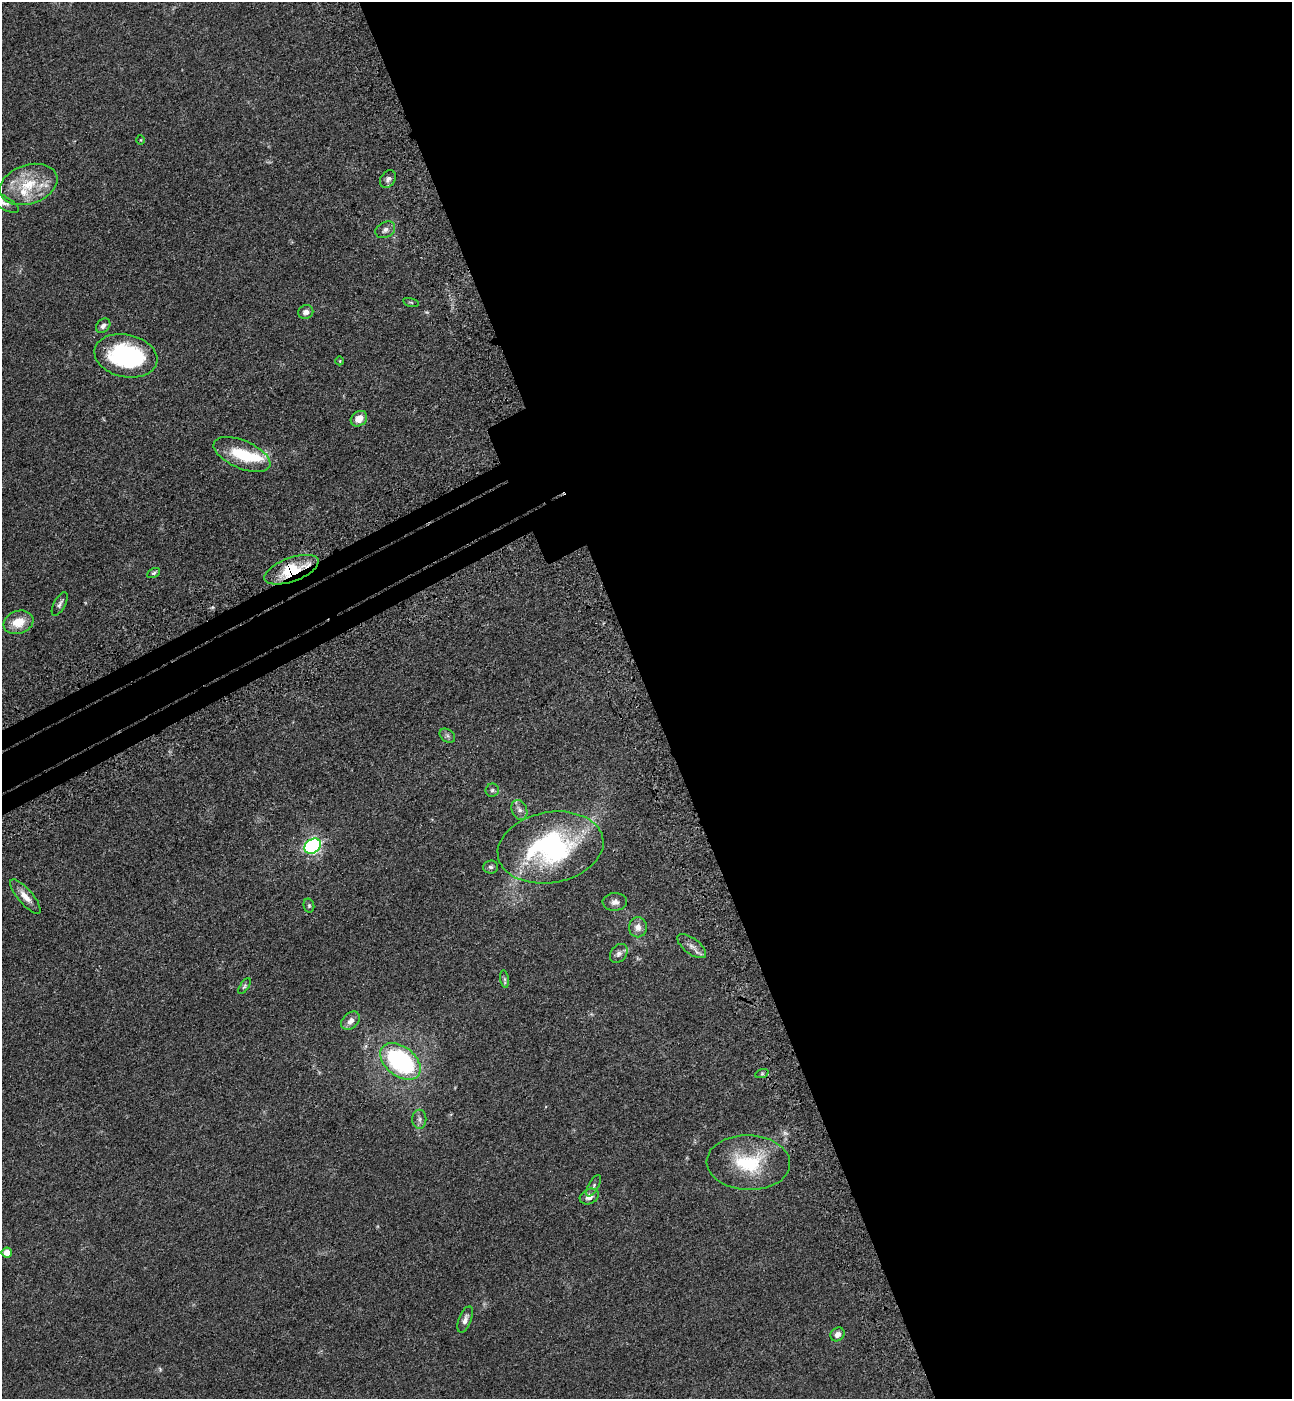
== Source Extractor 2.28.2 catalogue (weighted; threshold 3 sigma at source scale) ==
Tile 8 of 4 x 4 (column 4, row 2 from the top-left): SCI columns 4102-5391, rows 2884-4280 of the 5756 x 5768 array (HDU 1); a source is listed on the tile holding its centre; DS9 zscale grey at full resolution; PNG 1294 x 1401 px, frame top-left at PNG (2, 2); each listed source drawn as its Kron ellipse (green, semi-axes under 4 px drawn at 4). Shown black and unused: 52% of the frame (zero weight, under 3 of 4 exposures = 6% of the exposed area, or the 3 px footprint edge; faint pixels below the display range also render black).
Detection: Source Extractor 2.28.2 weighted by HDU 2 'WHT'; one run over the whole footprint, this tile lists its part. Background 0.0425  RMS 0.005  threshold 0.0225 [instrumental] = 3 sigma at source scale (4.5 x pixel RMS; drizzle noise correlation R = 1.50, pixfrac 1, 0.05/0.05 arcsec/px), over >= 5 px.
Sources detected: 44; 2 too faint to see at this stretch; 1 inside a brighter object's white glare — neither listed nor drawn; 1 inside a brighter listed object's ellipse — not listed separately; the other 40 listed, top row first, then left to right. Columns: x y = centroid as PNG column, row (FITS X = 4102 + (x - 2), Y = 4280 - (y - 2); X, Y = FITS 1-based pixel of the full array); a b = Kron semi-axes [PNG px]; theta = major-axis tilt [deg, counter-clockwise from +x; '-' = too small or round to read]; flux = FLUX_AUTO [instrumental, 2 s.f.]
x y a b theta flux
141 140 5 3 - 0.42
388 179 9 7 55 1.8
29 184 30 19 18 18
4 202 17 6 -30 2.3
385 230 10 7 29 2.1
411 302 8 3 -14 0.63
306 312 7 6 - 2.4
103 326 8 6 47 1.7
126 356 32 21 -12 65
340 361 4 3 - 0.38
359 419 9 7 38 5
242 454 30 14 -23 19
291 570 28 12 20 19
154 573 7 4 27 0.83
60 604 13 5 62 1.6
18 622 15 11 19 9.3
447 736 8 6 -35 1.3
492 790 6 6 - 1.1
519 810 10 7 -67 2.2
313 846 9 6 37 120
551 847 53 35 10 87
491 867 7 6 - 1.3
25 896 22 7 -49 4.7
615 902 12 9 2 2.7
309 906 7 5 -77 0.88
638 927 10 9 - 3.7
692 946 17 8 -37 3.3
619 953 10 7 51 1.9
505 979 9 4 -81 0.95
244 986 9 4 56 0.87
351 1021 11 7 45 3.2
400 1061 23 14 -38 66
762 1073 7 4 20 0.92
419 1119 9 7 -90 1.8
748 1163 42 27 -2 29
593 1186 12 5 61 1.4
589 1197 10 7 28 3.2
7 1253 5 5 - 4.9
465 1320 14 6 69 2.3
837 1334 7 6 - 2.3
Overlapping masked pixels (flux is a lower limit): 1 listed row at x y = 291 570
Isophote crosses this tile's border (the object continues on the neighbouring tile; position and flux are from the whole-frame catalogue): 1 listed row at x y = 4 202